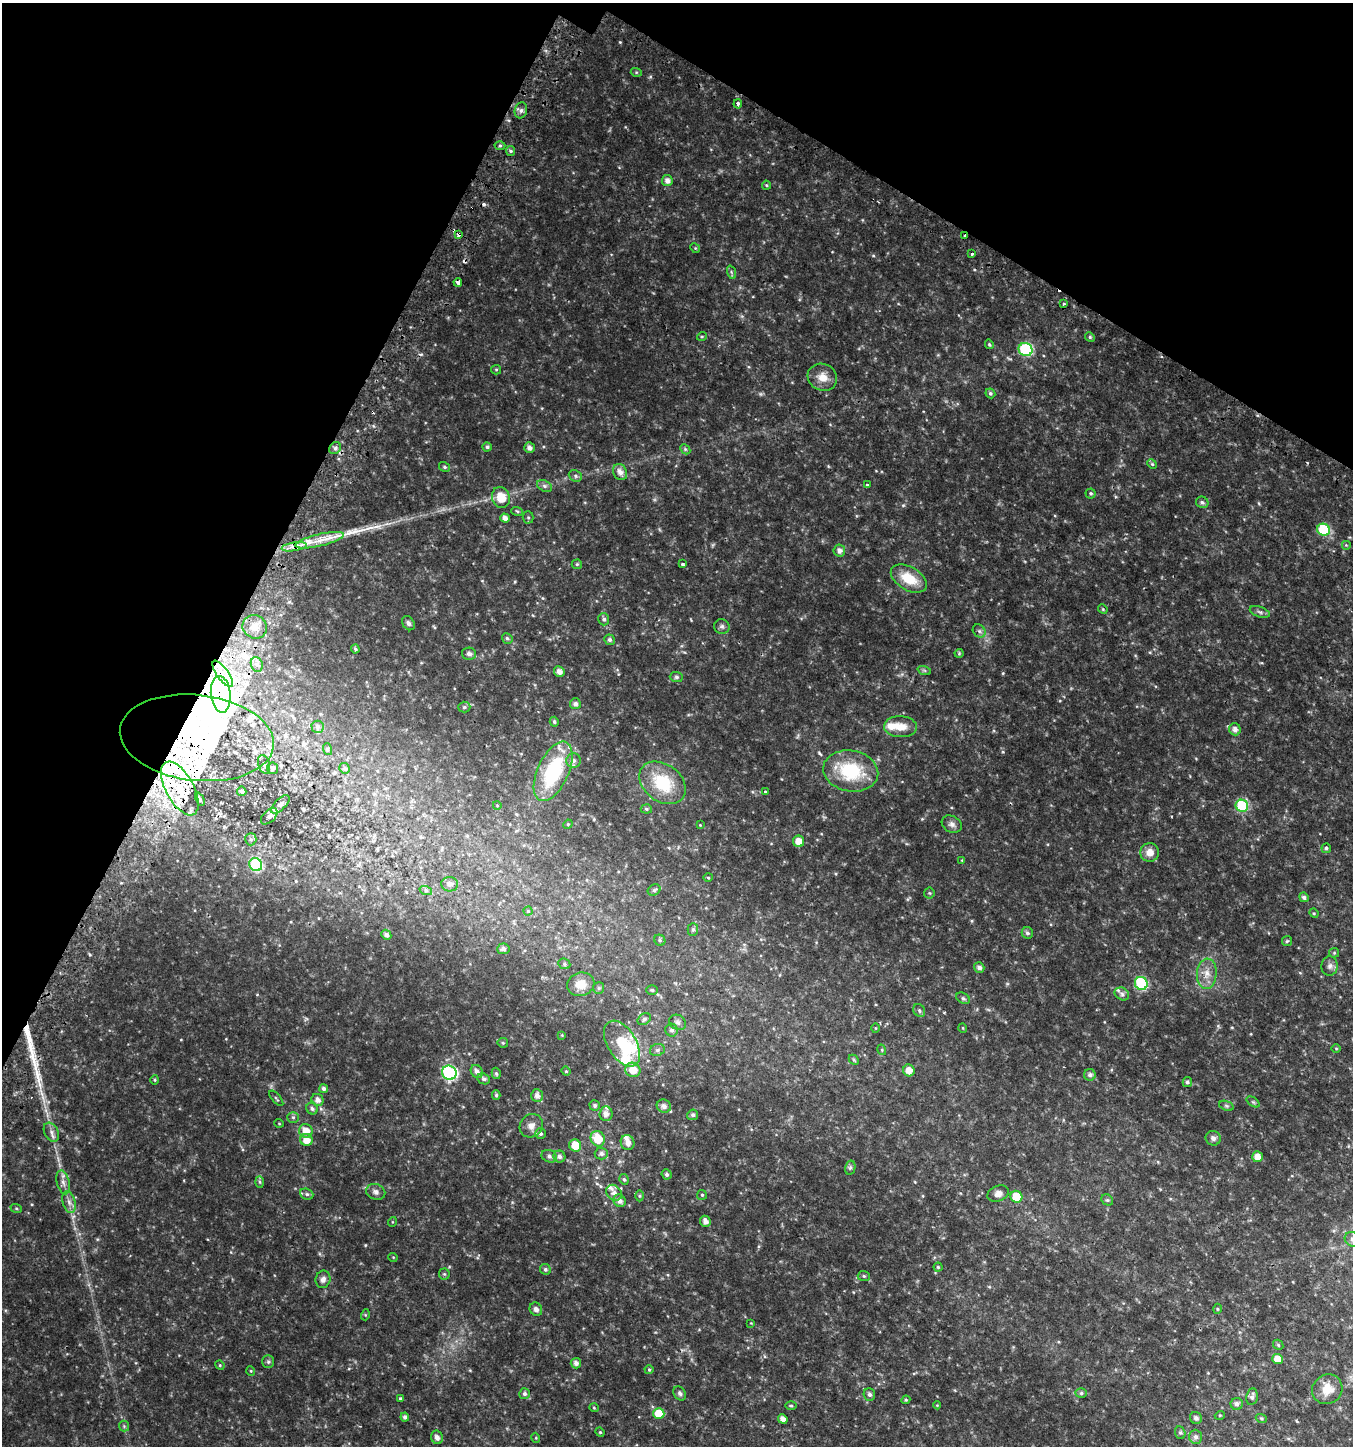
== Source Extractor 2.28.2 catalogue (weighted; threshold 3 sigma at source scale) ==
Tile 2 of 4 x 4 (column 2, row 1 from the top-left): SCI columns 1606-2956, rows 4383-5826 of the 5982 x 5886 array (HDU 1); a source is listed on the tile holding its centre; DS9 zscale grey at full resolution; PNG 1355 x 1448 px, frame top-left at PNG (2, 3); each listed source drawn as its Kron ellipse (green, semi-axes under 4 px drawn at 4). Shown black and unused: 25% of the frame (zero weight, under 2 of 3 exposures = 3% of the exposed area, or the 3 px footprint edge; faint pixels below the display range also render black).
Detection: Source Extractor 2.28.2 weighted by HDU 2 'WHT'; one run over the whole footprint, this tile lists its part. Background 0.0503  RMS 0.0094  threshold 0.0423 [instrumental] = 3 sigma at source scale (4.5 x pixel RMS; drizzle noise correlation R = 1.50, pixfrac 1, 0.0396/0.0396 arcsec/px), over >= 5 px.
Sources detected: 272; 8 inside a brighter object's white glare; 7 cosmic-ray / hot-pixel residue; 2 long thin detections or spike segments (spike, bleed or trail) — neither listed nor drawn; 24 inside a brighter listed object's ellipse — not listed separately; the other 231 listed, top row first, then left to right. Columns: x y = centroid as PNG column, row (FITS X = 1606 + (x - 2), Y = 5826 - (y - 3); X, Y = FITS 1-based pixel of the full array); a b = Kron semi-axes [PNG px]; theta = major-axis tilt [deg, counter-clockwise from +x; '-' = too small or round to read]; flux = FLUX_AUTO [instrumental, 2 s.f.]
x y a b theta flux
636 72 5 3 - 0.91
738 104 4 3 - 7.7
521 110 8 6 74 3
500 145 5 3 - 1.2
511 151 5 4 - 1.5
667 181 5 5 - 4.6
766 185 4 4 - 0.95
458 234 4 3 - 6.8
965 236 3 3 - 3.2
695 248 5 4 - 1.1
972 254 3 3 - 2.5
731 272 7 4 -71 1.5
458 282 4 3 - 11
1064 304 3 3 - 4.8
702 336 5 3 - 0.8
1090 337 5 4 - 1.2
989 344 5 4 - 1.2
1026 349 7 6 - 77
496 370 5 4 - 1.1
822 377 15 13 -26 10
990 393 5 4 - 1.6
487 447 4 4 - 1.7
335 448 6 5 - 2.1
529 448 5 5 - 3.7
685 449 6 4 -46 1.3
1152 464 5 4 - 1.1
445 467 6 4 -32 1.5
620 472 8 6 -62 5.4
575 476 7 5 -22 1.9
867 485 3 3 - 4.2
544 486 8 5 -27 2.4
1091 493 5 5 - 1.4
501 497 11 9 -70 16
1202 502 6 5 - 2.3
517 511 6 4 -18 1.1
528 517 6 5 - 1.3
505 518 5 4 - 4.5
1324 530 6 6 - 54
320 540 25 6 13 14
1346 545 5 5 - 1
294 547 13 4 9 5.5
839 551 6 6 - 4.1
577 564 5 5 - 1.2
683 564 3 3 - 1.7
909 579 20 11 -30 21
1103 609 5 4 - 0.93
1260 612 10 5 -19 2.2
604 619 6 5 - 2.2
408 623 8 5 -56 2.5
722 626 8 7 - 2.3
255 627 12 11 - 12
979 631 7 6 - 2.2
507 638 5 5 - 1.6
609 640 5 5 - 2
355 649 4 4 - 1.4
959 653 4 4 - 0.9
469 654 7 6 - 3
257 664 7 6 - 3.1
924 670 7 4 -19 1.4
559 672 5 5 - 5
223 674 15 5 -54 9.5
676 677 7 5 -1 1.6
221 694 18 10 -84 22
575 704 5 5 - 2.9
464 707 6 5 - 1.9
554 722 5 4 - 1.7
318 727 6 6 - 2
901 727 16 10 -3 12
1235 729 6 5 - 4.3
197 738 77 43 -6 180
327 749 6 4 -72 1.1
574 761 7 7 - 3.1
264 764 10 5 -74 2.4
272 768 5 5 - 1.7
345 768 5 5 - 2
553 771 32 15 65 68
851 771 28 20 -10 50
662 783 25 18 -37 40
180 788 29 14 -61 37
242 791 5 4 - 1.6
765 791 3 3 - 1.3
200 799 7 4 -66 1.6
280 804 12 5 45 3.1
497 805 4 3 - 0.67
1242 806 6 6 - 57
646 809 5 4 - 1.5
269 816 10 6 44 2.5
568 824 5 4 - 0.81
952 824 10 8 -30 3.7
700 825 4 4 - 0.64
251 839 6 5 - 1.9
799 841 6 5 - 9.8
1326 848 5 4 - 1.6
1150 852 9 9 - 7.7
962 860 4 4 - 0.68
256 865 7 6 - 61
708 878 5 3 - 0.89
450 884 8 7 - 3.9
654 890 7 5 28 1.7
426 891 6 4 -19 1.3
929 893 5 5 - 1.1
1304 897 5 4 - 2.8
528 911 4 4 - 0.88
1314 913 5 4 - 0.94
693 930 6 5 - 1.9
1027 933 6 5 - 2.1
386 935 5 4 - 3.1
660 940 6 5 - 1.4
1287 941 5 5 - 1.2
503 949 6 5 - 2
1334 953 5 5 - 1
564 964 6 5 - 1.7
1330 966 10 8 87 3.3
979 967 5 5 - 3.4
1207 974 15 10 86 9.1
1141 983 7 6 - 80
581 984 14 11 16 11
599 988 6 5 - 1.4
652 990 6 5 - 1.2
1122 994 7 6 - 2.3
963 998 7 5 -29 1.6
919 1010 7 5 -59 1.9
644 1019 7 5 34 1.9
678 1022 9 7 -33 2.8
875 1028 5 3 - 0.71
963 1028 5 3 - 0.66
672 1030 6 6 - 2.2
562 1035 4 4 - 0.72
503 1043 5 5 - 1.1
622 1044 25 14 -58 28
1336 1048 5 3 - 0.76
657 1050 7 6 - 2.2
882 1050 5 3 - 0.8
854 1060 6 4 -46 1.1
633 1070 7 7 - 11
909 1070 6 5 - 7.4
477 1071 7 5 -56 3.7
566 1071 5 4 - 0.96
449 1073 7 7 - 120
496 1073 6 4 -74 1.5
1090 1075 6 5 - 3.1
484 1079 6 5 - 2
155 1080 5 3 - 0.85
1187 1082 5 4 - 1.9
324 1089 4 4 - 2.5
496 1095 4 4 - 1.3
537 1096 6 5 - 4
276 1098 9 3 -49 1
318 1100 6 5 - 4.6
1253 1102 7 4 -36 1.3
595 1105 5 5 - 2
664 1106 7 6 - 4.4
1226 1106 7 4 -20 1.5
312 1109 6 5 - 2.1
606 1114 7 6 - 4.8
693 1115 5 5 - 2.2
293 1117 6 5 - 1.5
279 1123 5 3 - 0.66
531 1126 12 11 - 5.9
306 1131 7 6 - 9.4
51 1132 10 7 -60 3.7
541 1134 5 5 - 1.8
1213 1138 8 7 - 3.1
598 1139 8 6 -63 20
306 1140 6 6 - 8.9
628 1143 8 6 -66 5.5
575 1145 6 6 - 15
601 1154 6 6 - 2.9
549 1156 8 6 -19 2.6
559 1156 6 6 - 2.9
1257 1157 5 5 - 7.1
850 1168 7 5 77 1.7
667 1174 5 4 - 1.8
624 1179 5 4 - 1.5
63 1182 12 6 -76 4.1
259 1182 6 4 -88 1.4
376 1192 10 7 -21 3.4
614 1193 9 7 -47 4.3
998 1193 11 7 22 5.4
307 1194 7 5 -21 1.8
702 1195 5 5 - 1.3
639 1196 5 3 - 1
1016 1197 6 5 - 22
1107 1200 6 5 - 1.5
620 1201 7 6 - 4
69 1202 11 6 -74 4.1
16 1208 6 4 -19 1
705 1221 6 5 - 4.2
392 1222 5 3 - 0.71
1352 1239 8 7 - 3.4
393 1257 5 3 - 0.64
938 1267 4 4 - 1.3
545 1269 6 5 - 1.8
444 1274 5 5 - 1.3
864 1276 6 5 - 1.4
323 1279 9 7 75 3.5
536 1309 7 6 - 3.1
1217 1309 5 3 - 0.76
365 1315 5 3 - 0.89
751 1323 3 3 - 0.6
1278 1345 6 4 -47 1.1
1278 1359 5 5 - 11
268 1362 6 5 - 1.6
576 1363 5 5 - 3.7
220 1365 5 4 - 1
649 1370 4 4 - 1.1
251 1371 5 3 - 0.78
1327 1389 16 14 38 12
680 1393 7 5 -56 2.1
1081 1393 5 5 - 1.5
524 1394 5 5 - 2
869 1394 6 5 - 2.2
1252 1397 8 5 80 3
400 1398 4 3 - 1
906 1400 4 4 - 1
1237 1404 6 6 - 2.9
937 1405 4 4 - 0.75
791 1406 6 4 -1 1.2
594 1408 5 3 - 0.73
659 1414 5 5 - 22
1220 1415 5 3 - 0.71
405 1417 4 4 - 2.4
1196 1418 6 6 - 3.1
1261 1418 6 3 -19 0.98
783 1419 5 4 - 5.9
124 1426 5 5 - 1.4
600 1432 5 4 - 0.94
1180 1433 6 5 - 1.4
437 1437 7 5 -70 3.4
1196 1437 7 6 - 3.2
536 1438 5 3 - 0.75
Overlapping masked pixels (flux is a lower limit): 7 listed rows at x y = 458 234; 965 236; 458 282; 294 547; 221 694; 197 738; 180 788
Isophote crosses this tile's border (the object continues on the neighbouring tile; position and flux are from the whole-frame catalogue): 1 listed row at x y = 1352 1239
Unlisted compact peaks at least as high as the median listed source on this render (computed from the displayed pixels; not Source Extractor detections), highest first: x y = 620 42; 1003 673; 1003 752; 903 505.